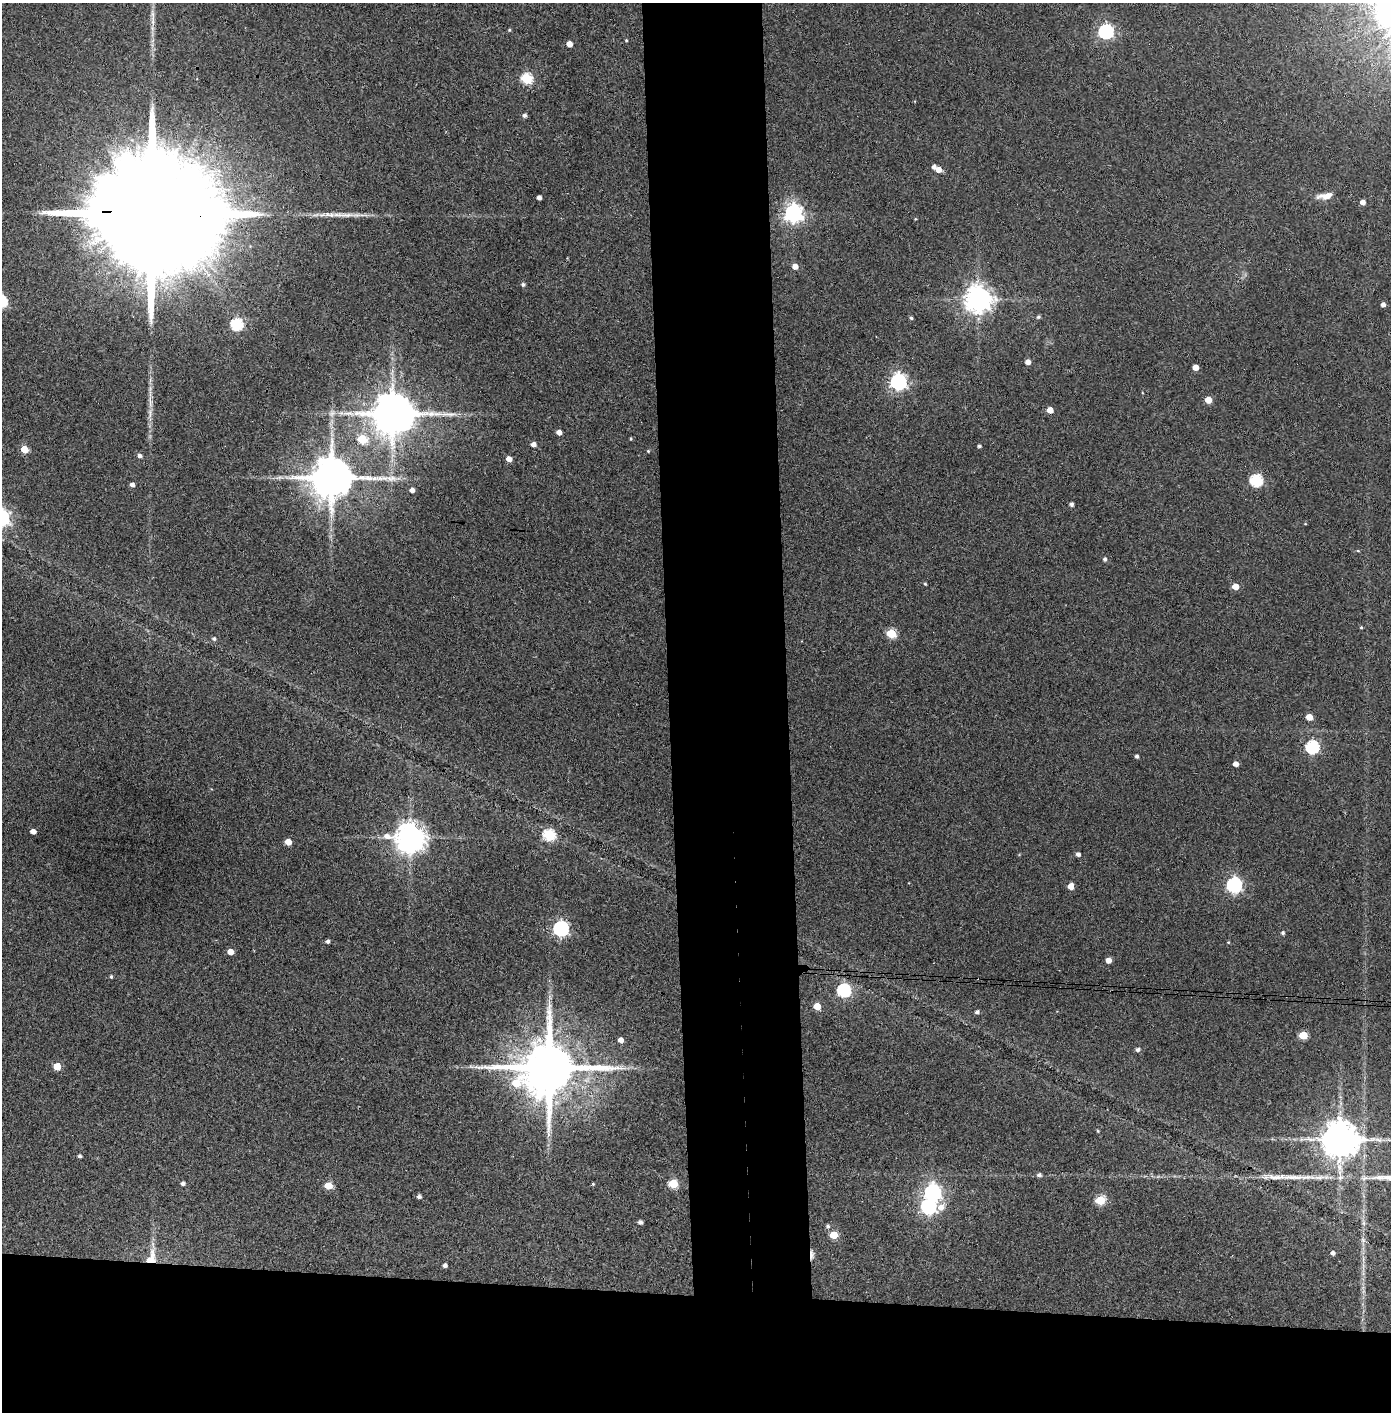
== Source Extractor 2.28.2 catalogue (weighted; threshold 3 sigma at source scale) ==
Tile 8 of 3 x 3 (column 2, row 3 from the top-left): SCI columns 1468-2856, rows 5-1414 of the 4323 x 4241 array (HDU 1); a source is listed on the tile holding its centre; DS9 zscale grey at full resolution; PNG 1393 x 1414 px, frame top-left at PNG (2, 3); no overlay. Shown black and unused: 16% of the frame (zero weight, under 3 of 4 exposures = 6% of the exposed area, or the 3 px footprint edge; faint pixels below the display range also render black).
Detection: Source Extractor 2.28.2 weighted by HDU 2 'WHT'; one run over the whole footprint, this tile lists its part. Background 0.0843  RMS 0.0065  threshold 0.0293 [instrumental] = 3 sigma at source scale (4.5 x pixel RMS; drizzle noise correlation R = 1.50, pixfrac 1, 0.05/0.05 arcsec/px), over >= 5 px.
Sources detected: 100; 2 inside a brighter object's white glare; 2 long thin detections or spike segments (spike, bleed or trail) — not listed; the other 96 listed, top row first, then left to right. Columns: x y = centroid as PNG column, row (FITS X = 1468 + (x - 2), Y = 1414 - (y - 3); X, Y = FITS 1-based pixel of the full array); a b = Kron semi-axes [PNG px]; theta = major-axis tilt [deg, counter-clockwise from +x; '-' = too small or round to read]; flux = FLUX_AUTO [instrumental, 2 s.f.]
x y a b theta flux
153 20 19 5 90 4.5
509 30 4 3 - 0.72
1106 31 6 6 - 160
626 40 3 3 - 0.61
569 44 4 4 - 5.3
526 78 6 5 - 53
525 115 5 4 - 1.8
934 167 4 4 - 2.2
939 170 5 5 - 5.1
1326 196 18 7 6 6.6
539 197 4 4 - 2.5
1363 202 4 4 - 3.6
793 213 7 7 - 320
153 214 68 23 -4 53000
795 266 5 5 - 4.3
523 284 4 4 - 1.4
978 299 8 8 - 810
1383 305 4 4 - 3.1
1038 317 5 4 - 1.1
911 318 4 4 - 1.1
236 324 6 6 - 70
1028 362 5 4 - 3.8
1195 367 5 4 - 6.1
898 382 7 6 - 220
1208 400 5 4 - 9.7
150 401 22 5 -82 4.9
1050 410 5 4 - 7.9
392 413 11 10 - 2200
559 432 4 4 - 4.2
362 439 6 5 - 26
631 439 4 3 - 0.59
533 444 4 4 - 3.6
979 446 4 3 - 1.3
24 449 5 5 - 15
648 451 4 4 - 0.65
140 456 5 5 - 2.2
509 459 5 4 - 4.8
279 477 12 4 11 2.3
331 478 12 11 - 2700
1256 480 6 6 - 78
132 485 4 4 - 2.5
412 490 4 4 - 2.9
1072 504 4 4 - 1.6
1358 551 5 3 - 0.55
1105 559 5 4 - 1.5
925 584 4 3 - 0.67
1235 587 5 4 - 9.3
1361 627 4 4 - 0.65
891 634 5 5 - 30
214 639 5 5 - 1.3
1309 717 5 4 - 9
1312 747 6 6 - 95
1137 756 4 3 - 1.6
1236 764 4 4 - 4
33 831 4 4 - 4.4
549 835 6 5 - 66
410 837 10 8 -7 940
288 842 5 4 - 7.8
1078 854 5 4 - 2
1234 885 7 6 - 170
1071 886 6 5 - 5.8
561 929 7 6 - 170
1283 933 5 4 - 1.1
327 941 5 4 - 1.5
1228 942 4 3 - 0.48
230 952 5 4 - 6.9
1109 960 5 4 - 4.8
111 977 4 3 - 0.99
844 990 6 6 - 100
550 997 7 4 -71 1.4
817 1006 5 5 - 10
977 1012 4 4 - 1.7
1303 1035 5 5 - 23
621 1040 4 4 - 4.4
1138 1050 5 4 - 2
57 1066 5 5 - 15
549 1068 18 14 8 5500
1340 1139 10 9 - 1900
80 1156 4 3 - 1.4
1039 1175 6 5 - 1.7
183 1183 4 4 - 1.8
593 1184 4 3 - 0.77
673 1184 5 5 - 33
328 1186 5 5 - 15
932 1192 7 7 - 230
419 1197 4 4 - 2
1100 1200 5 5 - 34
928 1207 7 6 - 160
941 1207 8 8 - 5.1
640 1222 4 4 - 2
828 1226 5 5 - 1.5
834 1235 5 5 - 19
1333 1253 4 4 - 2.2
811 1255 11 4 -89 3.7
150 1258 17 9 65 12
445 1265 4 4 - 2.1
Overlapping masked pixels (flux is a lower limit): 3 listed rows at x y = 153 214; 811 1255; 150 1258
Isophote crosses this tile's border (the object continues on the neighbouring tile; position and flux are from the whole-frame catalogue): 1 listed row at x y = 153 214